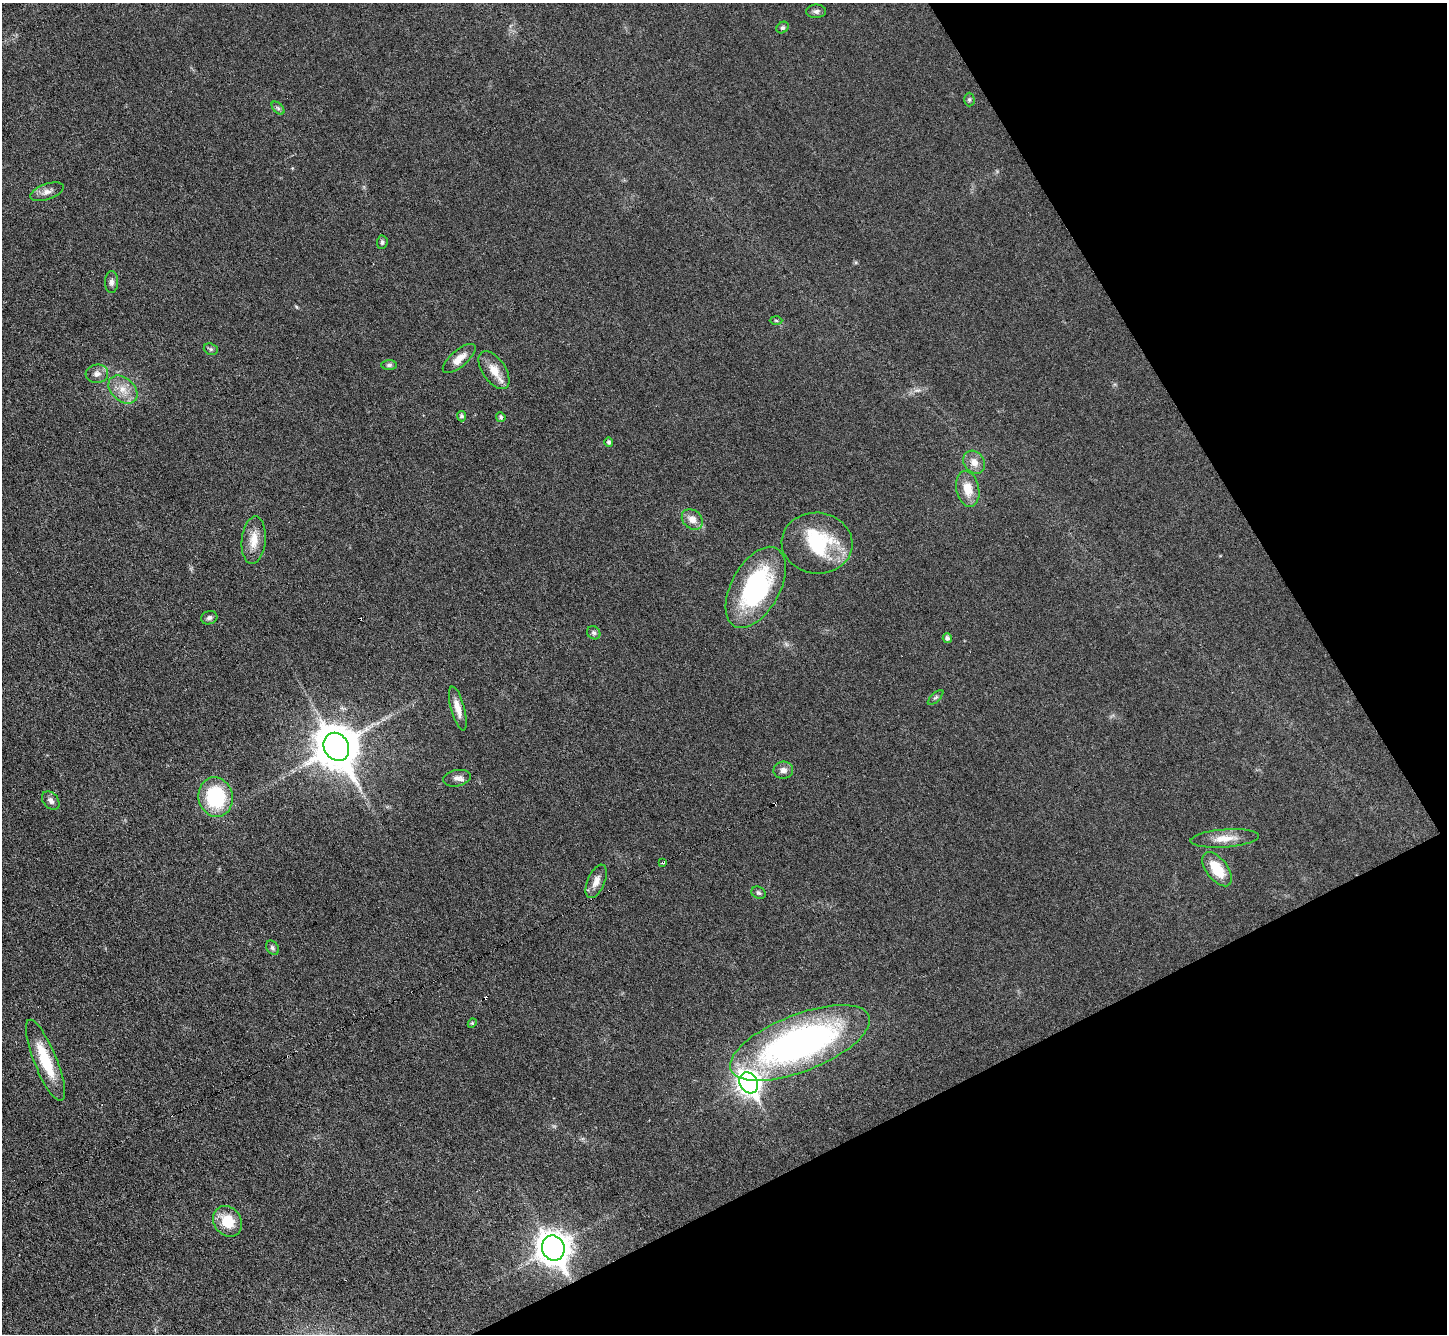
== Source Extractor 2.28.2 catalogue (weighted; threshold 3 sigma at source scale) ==
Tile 12 of 4 x 4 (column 4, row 3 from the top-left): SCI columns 4339-5783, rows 1625-2956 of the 5783 x 5774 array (HDU 1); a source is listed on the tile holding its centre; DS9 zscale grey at full resolution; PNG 1449 x 1336 px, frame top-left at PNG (2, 3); each listed source drawn as its Kron ellipse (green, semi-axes under 4 px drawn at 4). Shown black and unused: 24% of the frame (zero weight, under 3 of 6 exposures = <1% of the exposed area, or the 3 px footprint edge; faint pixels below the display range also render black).
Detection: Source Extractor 2.28.2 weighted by HDU 2 'WHT'; one run over the whole footprint, this tile lists its part. Background 0.0318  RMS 0.0038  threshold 0.0155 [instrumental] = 3 sigma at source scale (4.09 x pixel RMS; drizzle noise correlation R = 1.36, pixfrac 0.8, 0.05/0.05 arcsec/px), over >= 5 px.
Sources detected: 49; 2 cosmic-ray / hot-pixel residue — neither listed nor drawn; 2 inside a brighter listed object's ellipse — not listed separately; the other 45 listed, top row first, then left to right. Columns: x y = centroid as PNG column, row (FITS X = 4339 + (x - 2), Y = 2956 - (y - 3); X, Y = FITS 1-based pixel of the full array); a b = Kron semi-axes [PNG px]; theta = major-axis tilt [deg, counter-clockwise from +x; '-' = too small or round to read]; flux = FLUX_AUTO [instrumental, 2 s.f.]
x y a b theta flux
816 11 10 7 1 1.1
782 28 6 5 - 0.74
969 100 7 5 -88 0.63
278 108 8 4 -45 0.74
47 192 17 8 20 2.4
382 242 7 5 86 0.73
112 282 11 6 89 1.4
776 320 6 4 -2 0.48
211 349 7 5 -21 0.71
459 359 20 8 40 3.9
389 365 7 5 1 0.84
494 370 22 11 -56 5.1
97 374 11 9 5 2
123 390 16 11 -43 4.9
462 416 5 4 - 0.81
501 417 5 4 - 0.86
609 442 4 4 - 0.79
974 462 12 10 -52 3.3
968 489 18 11 -78 6
692 519 11 9 -42 3.4
254 540 24 12 84 5.7
817 543 35 30 -5 25
756 587 44 24 61 48
209 618 8 6 17 1.1
594 633 7 6 - 0.89
947 638 5 4 - 1.1
935 697 10 4 44 0.76
458 708 22 6 -75 3.6
336 747 14 12 -60 1300
783 770 10 8 4 2
457 778 14 8 9 2
216 797 20 17 -80 26
51 801 10 7 -49 1.5
1225 838 34 9 4 5.6
663 862 3 3 - 2.6
1217 869 20 10 -53 11
596 881 18 8 66 3.1
759 893 7 6 - 0.85
272 948 8 5 -57 0.82
472 1023 4 4 - 0.45
800 1043 74 28 21 140
45 1060 43 11 -68 14
749 1083 11 9 -60 240
228 1221 16 13 -54 9.7
553 1248 13 11 -71 600
Overlapping masked pixels (flux is a lower limit): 1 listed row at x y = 663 862